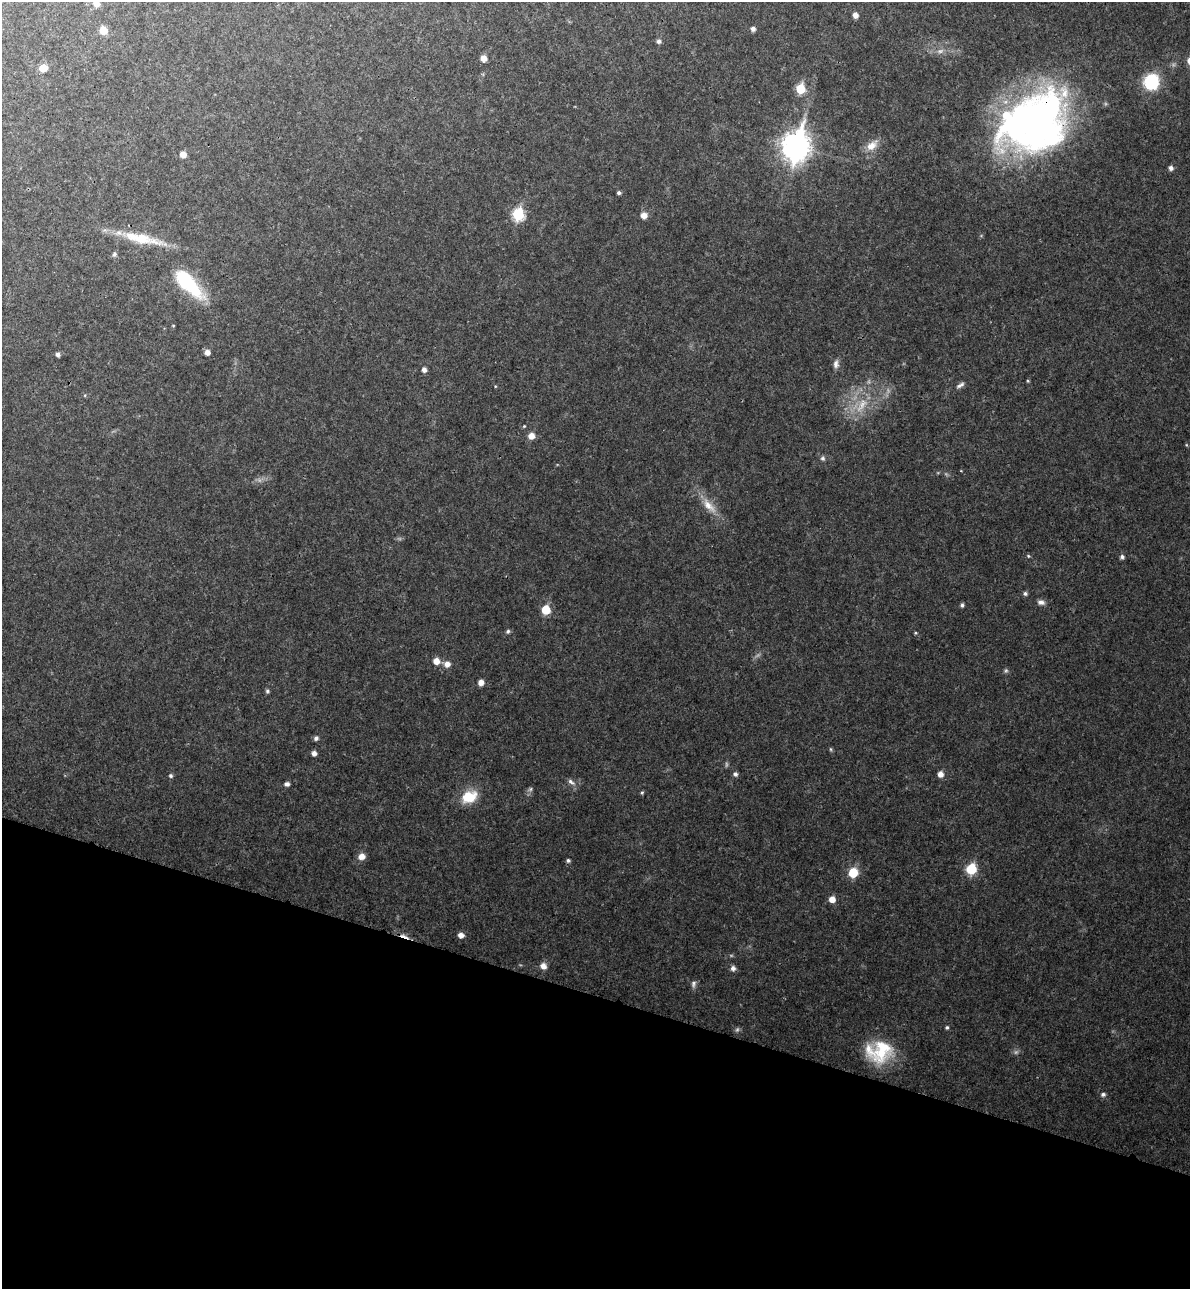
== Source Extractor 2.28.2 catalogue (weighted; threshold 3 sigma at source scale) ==
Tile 15 of 4 x 4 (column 3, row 4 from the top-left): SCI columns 2622-3809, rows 46-1332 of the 5366 x 5236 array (HDU 1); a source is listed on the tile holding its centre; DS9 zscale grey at full resolution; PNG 1192 x 1291 px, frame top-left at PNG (2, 2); no overlay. Shown black and unused: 23% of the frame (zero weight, under 3 of 4 exposures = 6% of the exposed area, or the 3 px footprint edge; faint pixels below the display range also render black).
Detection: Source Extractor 2.28.2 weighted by HDU 2 'WHT'; one run over the whole footprint, this tile lists its part. Background 0.0497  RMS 0.0045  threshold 0.0203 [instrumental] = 3 sigma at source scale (4.5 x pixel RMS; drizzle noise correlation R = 1.50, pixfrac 1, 0.05/0.05 arcsec/px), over >= 5 px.
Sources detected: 76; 5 too faint to see at this stretch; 1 cosmic-ray / hot-pixel residue — not listed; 2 inside a brighter listed object's ellipse — not listed separately; the other 68 listed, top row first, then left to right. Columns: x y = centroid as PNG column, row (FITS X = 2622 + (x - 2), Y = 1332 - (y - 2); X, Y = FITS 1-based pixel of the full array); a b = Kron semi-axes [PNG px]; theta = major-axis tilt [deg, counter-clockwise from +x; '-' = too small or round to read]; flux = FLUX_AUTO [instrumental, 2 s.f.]
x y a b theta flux
96 3 6 6 - 3.4
855 15 5 5 - 2.5
753 29 5 4 - 1.6
103 30 7 6 - 6.2
659 41 5 5 - 1.2
940 51 10 6 10 2
484 58 6 5 - 3.1
43 68 6 5 - 7.2
1151 82 14 14 - 24
801 89 6 6 - 18
1034 121 70 51 31 250
796 146 12 9 76 530
872 146 17 10 39 5.1
183 155 6 5 - 3.8
1171 168 5 5 - 1.7
619 193 5 4 - 0.85
518 214 7 6 - 36
644 215 7 7 - 3.1
141 238 58 12 -13 17
114 254 6 5 - 1.1
188 283 42 15 -45 29
207 352 5 5 - 2.3
58 354 5 4 - 1.2
836 364 11 7 86 2
424 370 5 5 - 1.8
1028 381 5 3 - 0.42
960 385 12 5 30 1.6
495 386 5 3 - 0.39
524 426 4 4 - 0.43
531 436 6 6 - 3.7
823 458 7 6 - 1.1
709 506 26 10 -48 7.3
1028 556 5 4 - 0.59
1122 557 5 5 - 1.2
1025 593 5 5 - 1.1
1041 602 9 6 -13 1.8
962 605 5 4 - 0.99
546 610 6 6 - 13
508 631 6 5 - 0.96
915 633 5 4 - 0.58
436 661 7 6 - 4
447 664 7 7 - 3
1006 671 7 5 68 0.8
481 682 6 5 - 2.8
267 691 5 5 - 0.8
316 738 5 5 - 1.4
831 749 6 4 -88 0.55
314 753 5 5 - 2
735 774 6 5 - 1.2
940 774 6 5 - 3
171 776 5 5 - 0.89
571 782 12 6 -34 1.8
287 784 5 4 - 1.7
530 789 7 5 46 0.94
642 792 5 4 - 0.57
469 797 18 13 23 12
361 856 7 7 - 3.6
568 860 5 4 - 0.93
971 869 7 6 - 21
853 873 8 7 - 11
832 899 6 5 - 4.2
461 935 5 5 - 2.9
543 966 8 7 - 3
733 968 6 6 - 1.7
693 984 10 6 82 1.5
947 1027 5 4 - 0.77
881 1052 30 19 -71 15
1103 1094 6 5 - 1.3
Overlapping masked pixels (flux is a lower limit): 1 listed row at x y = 1034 121
Isophote crosses this tile's border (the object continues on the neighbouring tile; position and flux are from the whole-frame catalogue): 1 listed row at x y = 96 3